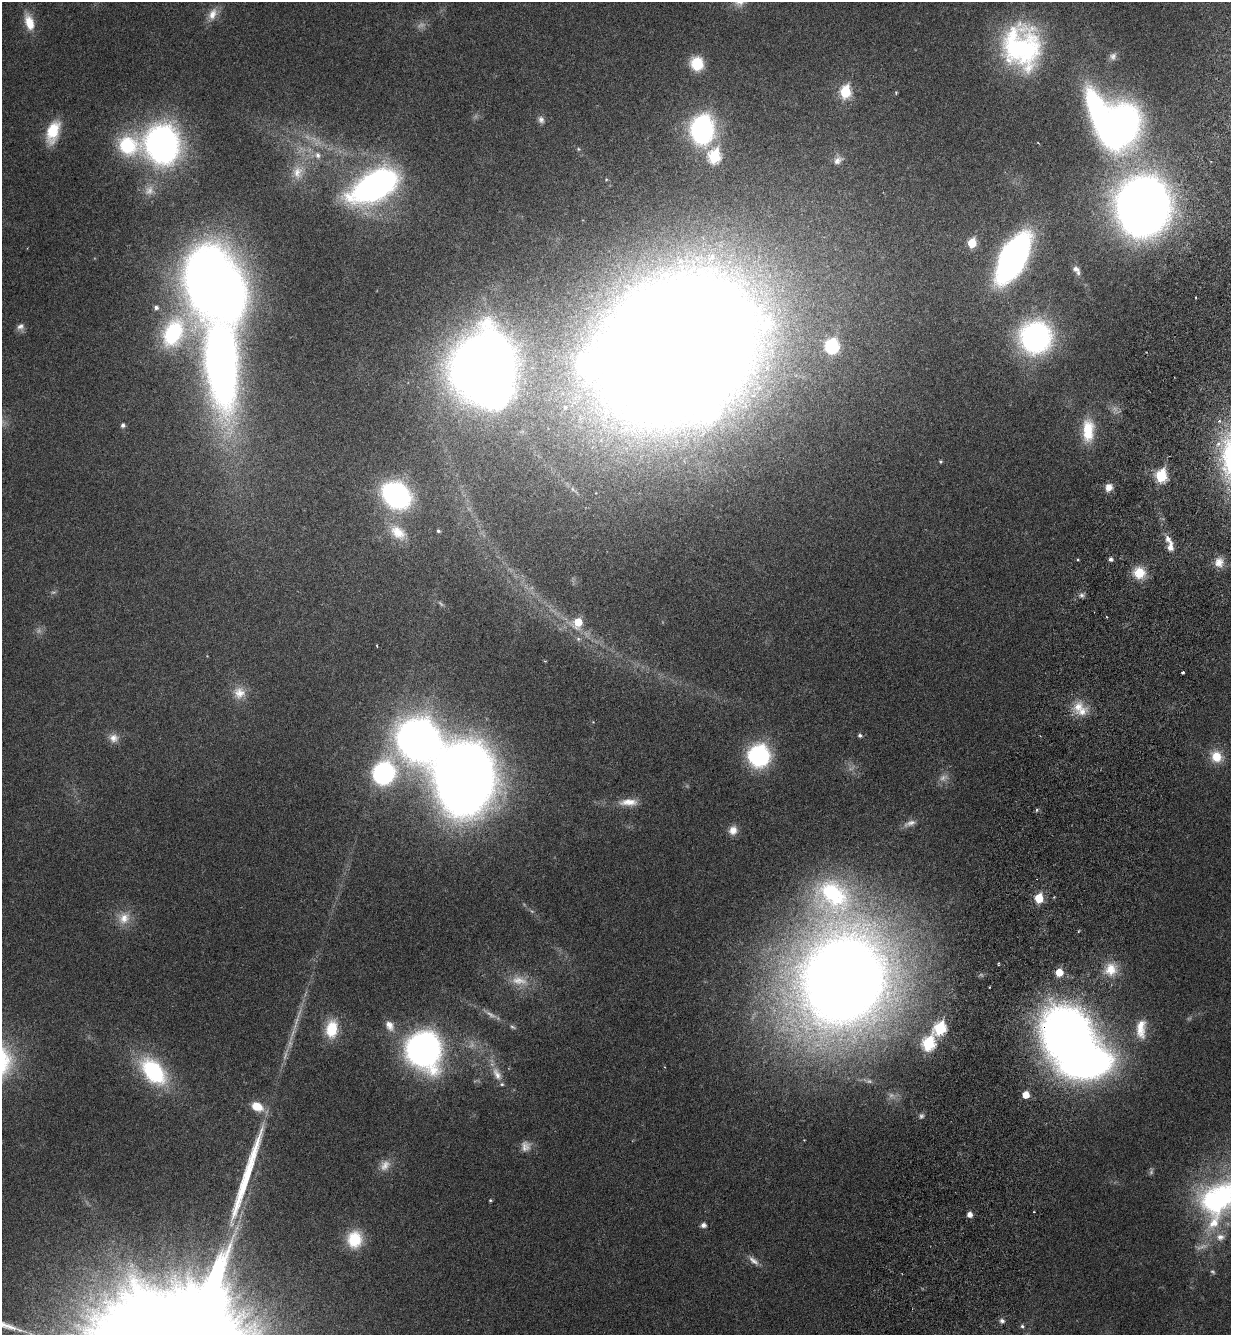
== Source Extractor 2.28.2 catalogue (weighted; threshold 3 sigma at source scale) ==
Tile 10 of 4 x 4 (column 2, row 3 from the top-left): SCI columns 1452-2680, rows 1409-2741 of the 5486 x 5479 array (HDU 1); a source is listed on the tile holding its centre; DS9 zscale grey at full resolution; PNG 1233 x 1337 px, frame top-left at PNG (2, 2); no overlay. Shown black and unused: <1% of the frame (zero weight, under 3 of 6 exposures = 5% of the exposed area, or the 3 px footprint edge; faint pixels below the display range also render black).
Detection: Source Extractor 2.28.2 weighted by HDU 2 'WHT'; one run over the whole footprint, this tile lists its part. Background 0.0331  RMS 0.0029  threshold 0.012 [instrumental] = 3 sigma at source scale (4.09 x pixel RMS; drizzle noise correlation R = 1.36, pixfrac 0.8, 0.05/0.05 arcsec/px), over >= 5 px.
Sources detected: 114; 10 too faint to see at this stretch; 6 inside a brighter object's white glare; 1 long thin detection or spike segment (spike, bleed or trail) — not listed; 7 inside a brighter listed object's ellipse — not listed separately; the other 90 listed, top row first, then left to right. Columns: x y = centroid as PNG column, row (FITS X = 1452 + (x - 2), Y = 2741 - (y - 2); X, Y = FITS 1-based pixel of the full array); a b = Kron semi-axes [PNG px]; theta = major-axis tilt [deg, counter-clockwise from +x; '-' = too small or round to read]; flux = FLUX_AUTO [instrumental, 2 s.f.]
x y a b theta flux
212 14 18 11 64 2.8
29 22 20 10 -72 5
1022 47 47 40 -74 46
1113 56 11 10 - 1.4
697 64 13 11 -71 8.6
845 92 7 6 - 20
896 93 4 4 - 0.3
541 120 10 8 -75 1.1
1121 125 48 34 81 90
702 129 17 13 87 79
53 132 27 13 72 8
162 144 24 21 -81 130
128 145 29 25 -17 18
578 149 5 5 - 0.32
318 155 8 6 -66 1.2
714 157 8 7 - 24
838 160 13 9 41 1.6
297 172 19 12 70 3.9
375 186 29 15 29 160
1143 206 34 29 89 390
972 243 6 5 - 9.1
1013 258 39 17 62 110
1076 269 9 7 -22 1
207 278 40 25 83 300
156 307 6 5 - 0.77
21 326 10 9 - 1.2
173 333 35 22 66 26
1035 337 25 24 - 65
832 346 9 8 - 22
675 348 109 88 33 1500
221 363 87 28 -85 240
481 366 52 39 53 300
123 425 5 5 - 0.76
1088 430 29 14 89 8.3
940 461 4 3 - 0.32
1161 476 7 6 - 22
1109 487 8 7 - 2.4
396 495 20 16 -36 65
438 531 5 4 - 0.52
398 532 29 17 -40 7.8
1170 547 14 7 86 2.1
1111 559 5 4 - 0.82
1219 562 13 12 - 3
1139 573 14 13 - 5.7
1082 595 7 6 - 0.78
578 622 9 8 - 6.4
578 639 6 5 - 0.59
1183 673 3 3 - 0.51
239 693 17 16 - 3.9
1078 707 16 13 47 4.6
860 735 5 4 - 0.58
113 738 13 11 -39 2.2
418 740 26 25 - 220
759 756 13 13 - 49
1216 757 14 13 - 5.2
384 773 18 16 58 46
464 778 43 35 85 550
629 802 25 9 1 3.5
1037 810 5 3 - 0.33
910 823 18 8 19 1.7
733 830 11 10 - 2.2
833 895 59 45 -39 46
1039 898 6 5 - 9.3
124 918 18 14 49 4
1111 969 18 16 84 5.5
1059 972 6 6 - 4.8
844 979 68 58 67 550
389 1025 14 10 -62 2.5
512 1027 8 4 -27 0.53
940 1028 8 7 - 23
332 1029 21 13 83 8.4
1141 1029 26 12 88 4.9
1067 1033 33 31 -66 260
928 1044 8 7 - 28
423 1049 24 22 -70 130
153 1071 28 17 -49 30
497 1074 20 10 -64 3
1026 1095 5 5 - 3.7
257 1106 14 10 -26 4.6
525 1146 14 12 73 2.1
385 1165 17 12 51 2.6
1220 1198 74 38 34 66
490 1200 4 3 - 0.32
969 1214 5 5 - 1.6
703 1225 5 5 - 1.2
354 1239 19 17 85 8.5
754 1260 17 7 -40 1.7
1213 1272 7 5 -35 0.5
1002 1321 6 5 - 0.96
1022 1326 5 5 - 0.53
Overlapping masked pixels (flux is a lower limit): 1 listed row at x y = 1067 1033
Isophote crosses this tile's border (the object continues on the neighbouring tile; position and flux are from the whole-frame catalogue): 1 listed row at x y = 1220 1198